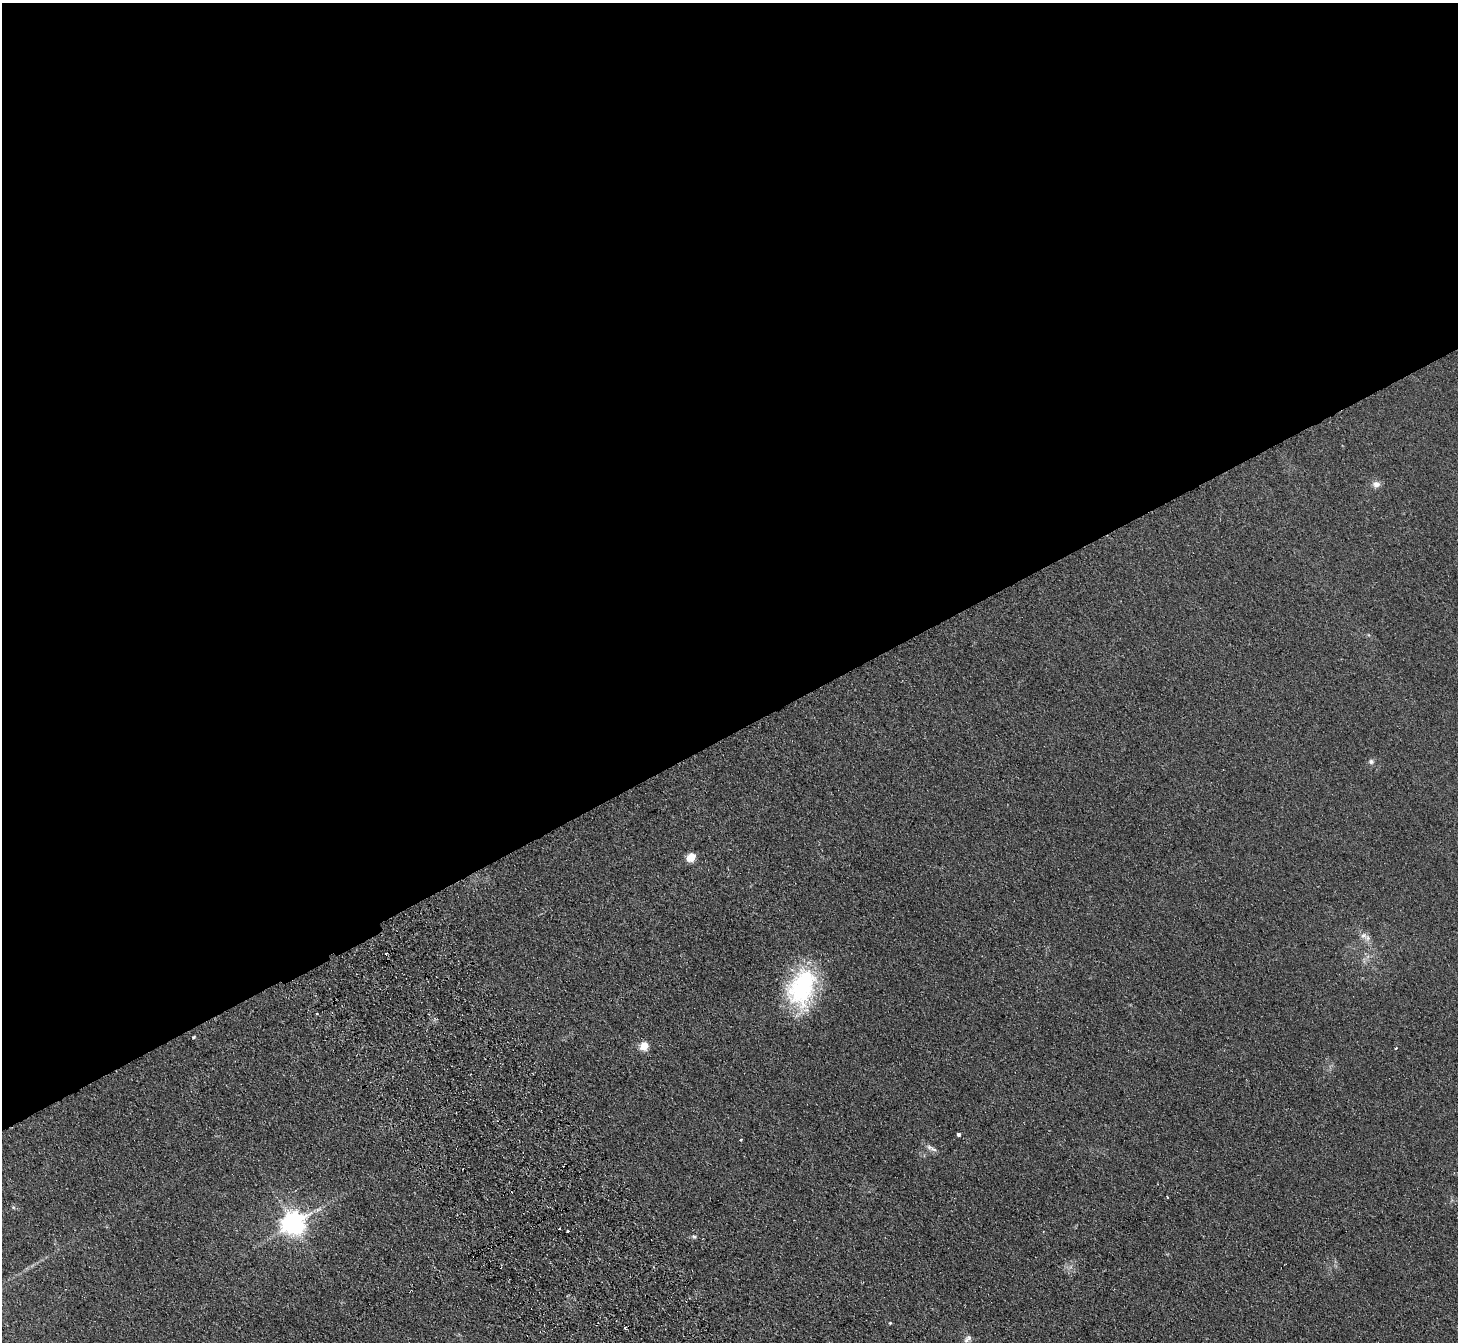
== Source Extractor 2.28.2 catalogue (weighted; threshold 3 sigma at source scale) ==
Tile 2 of 4 x 4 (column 2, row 1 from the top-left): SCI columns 1508-2963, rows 4213-5552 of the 5926 x 5882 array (HDU 1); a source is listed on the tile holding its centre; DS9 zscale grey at full resolution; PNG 1460 x 1344 px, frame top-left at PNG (2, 3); no overlay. Shown black and unused: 55% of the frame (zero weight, under 2 of 3 exposures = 3% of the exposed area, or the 3 px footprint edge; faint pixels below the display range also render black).
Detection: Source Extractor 2.28.2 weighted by HDU 2 'WHT'; one run over the whole footprint, this tile lists its part. Background 0.106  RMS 0.012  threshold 0.0521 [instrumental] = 3 sigma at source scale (4.5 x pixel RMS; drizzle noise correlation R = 1.50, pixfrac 1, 0.05/0.05 arcsec/px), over >= 5 px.
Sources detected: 22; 3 cosmic-ray / hot-pixel residue — not listed; the other 19 listed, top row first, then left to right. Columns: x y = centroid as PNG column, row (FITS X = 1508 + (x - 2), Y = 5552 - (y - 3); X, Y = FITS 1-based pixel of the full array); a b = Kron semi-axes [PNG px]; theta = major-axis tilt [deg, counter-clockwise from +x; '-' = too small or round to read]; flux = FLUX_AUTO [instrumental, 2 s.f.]
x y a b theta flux
1376 484 10 9 - 5.9
1371 762 7 6 - 3.1
691 857 5 5 - 46
1363 935 10 9 - 5.6
386 954 3 3 - 3.4
802 988 48 31 72 120
193 1037 5 3 - 1.2
644 1046 5 5 - 37
1396 1048 3 2 - 2.2
958 1134 3 3 - 2.7
741 1140 3 3 - 2.5
934 1149 13 5 -26 4.2
1167 1197 3 3 - 2.9
293 1223 8 7 - 980
568 1231 3 3 - 1.6
694 1236 7 5 -27 2.3
890 1323 4 4 - 1.2
625 1328 3 3 - 2.6
966 1340 10 6 68 4.2